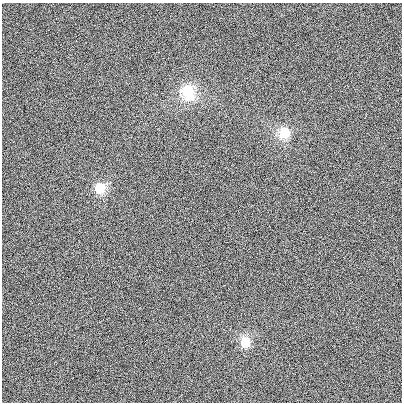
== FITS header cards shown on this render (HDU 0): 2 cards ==
NAXIS1  =                  400
NAXIS2  =                  400

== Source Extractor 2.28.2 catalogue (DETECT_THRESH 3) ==
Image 400 x 400 px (HDU 0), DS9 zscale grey, 1 PNG px = 1 image px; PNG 404 x 404 px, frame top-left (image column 1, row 400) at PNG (2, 3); no overlay
Background 15.1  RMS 550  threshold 1660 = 3 sigma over >= 5 px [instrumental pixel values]
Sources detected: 4; all 4 listed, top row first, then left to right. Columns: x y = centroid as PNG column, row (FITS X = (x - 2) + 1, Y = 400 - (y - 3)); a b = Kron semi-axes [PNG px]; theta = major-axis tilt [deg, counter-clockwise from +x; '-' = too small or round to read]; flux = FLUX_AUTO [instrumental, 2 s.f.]
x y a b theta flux
188 91 10 9 - 2.6e+06
284 133 9 8 - 1.5e+06
100 188 10 8 87 1.1e+06
245 342 9 8 - 1.1e+06